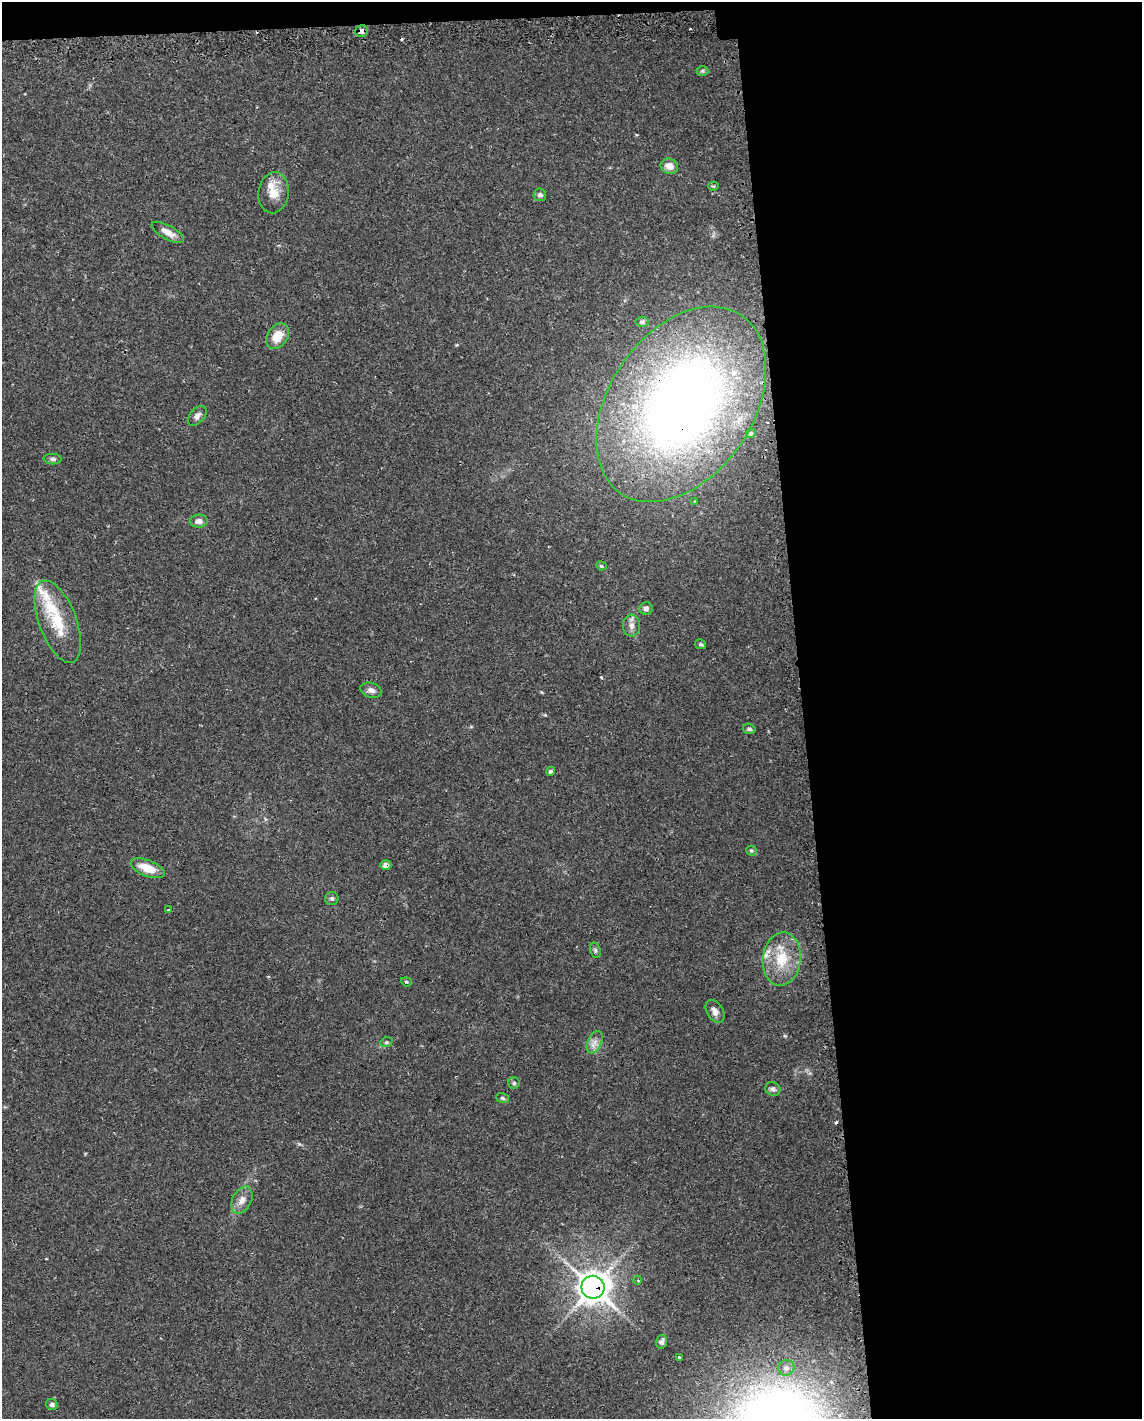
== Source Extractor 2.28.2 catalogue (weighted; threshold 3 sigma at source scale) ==
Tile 4 of 4 x 3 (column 4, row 1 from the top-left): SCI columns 3441-4580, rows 2917-4333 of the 4619 x 4388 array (HDU 1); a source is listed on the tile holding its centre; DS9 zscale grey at full resolution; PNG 1144 x 1421 px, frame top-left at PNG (2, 2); each listed source drawn as its Kron ellipse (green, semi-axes under 4 px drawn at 4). Shown black and unused: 31% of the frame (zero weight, under 2 of 3 exposures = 3% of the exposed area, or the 3 px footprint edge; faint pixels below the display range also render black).
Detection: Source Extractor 2.28.2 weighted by HDU 2 'WHT'; one run over the whole footprint, this tile lists its part. Background 0.029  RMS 0.003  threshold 0.0137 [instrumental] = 3 sigma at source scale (4.5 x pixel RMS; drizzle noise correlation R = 1.50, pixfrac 1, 0.0396/0.0396 arcsec/px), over >= 5 px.
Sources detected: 53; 4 cosmic-ray / hot-pixel residue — neither listed nor drawn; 5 inside a brighter listed object's ellipse — not listed separately; the other 44 listed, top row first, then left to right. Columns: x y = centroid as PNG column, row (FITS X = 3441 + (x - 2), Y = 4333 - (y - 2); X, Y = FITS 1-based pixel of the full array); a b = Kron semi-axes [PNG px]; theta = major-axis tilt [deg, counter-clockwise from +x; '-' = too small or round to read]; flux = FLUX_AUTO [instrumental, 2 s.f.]
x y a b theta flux
361 31 6 6 - 1.2
702 71 6 5 - 0.44
669 166 8 7 - 2.9
713 186 5 4 - 0.37
273 193 20 15 81 5.2
540 195 6 6 - 0.85
168 232 18 7 -29 2.8
642 322 6 5 - 0.81
277 336 14 10 54 5.5
681 404 108 72 56 220
197 416 12 7 49 1.2
751 433 5 4 - 0.45
53 459 9 5 0 0.81
695 501 2 2 - 0.28
199 521 9 6 4 1.7
601 566 5 4 - 0.36
646 608 6 6 - 1.1
58 622 43 18 -69 13
631 626 11 8 -87 1.9
700 644 5 5 - 0.49
371 690 11 7 -18 1.5
749 729 6 5 - 0.66
550 771 5 4 - 0.63
751 851 5 5 - 0.46
386 865 5 5 - 1.3
148 868 18 8 -21 5.4
332 899 6 6 - 0.72
168 910 3 3 - 0.33
595 950 8 5 -73 0.62
782 959 27 19 84 11
406 982 6 4 -21 0.41
715 1011 12 8 -58 1.9
386 1042 6 4 21 0.45
595 1042 12 7 65 1.8
514 1083 5 5 - 0.51
773 1089 8 6 -21 0.91
502 1098 7 5 -18 0.59
242 1200 14 9 62 2.4
638 1280 4 3 - 0.33
593 1287 11 11 - 410
661 1342 7 5 74 0.98
679 1358 3 3 - 0.9
786 1368 8 7 - 1.4
52 1405 6 5 - 0.89
Overlapping masked pixels (flux is a lower limit): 4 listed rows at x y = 361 31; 681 404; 386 865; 593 1287